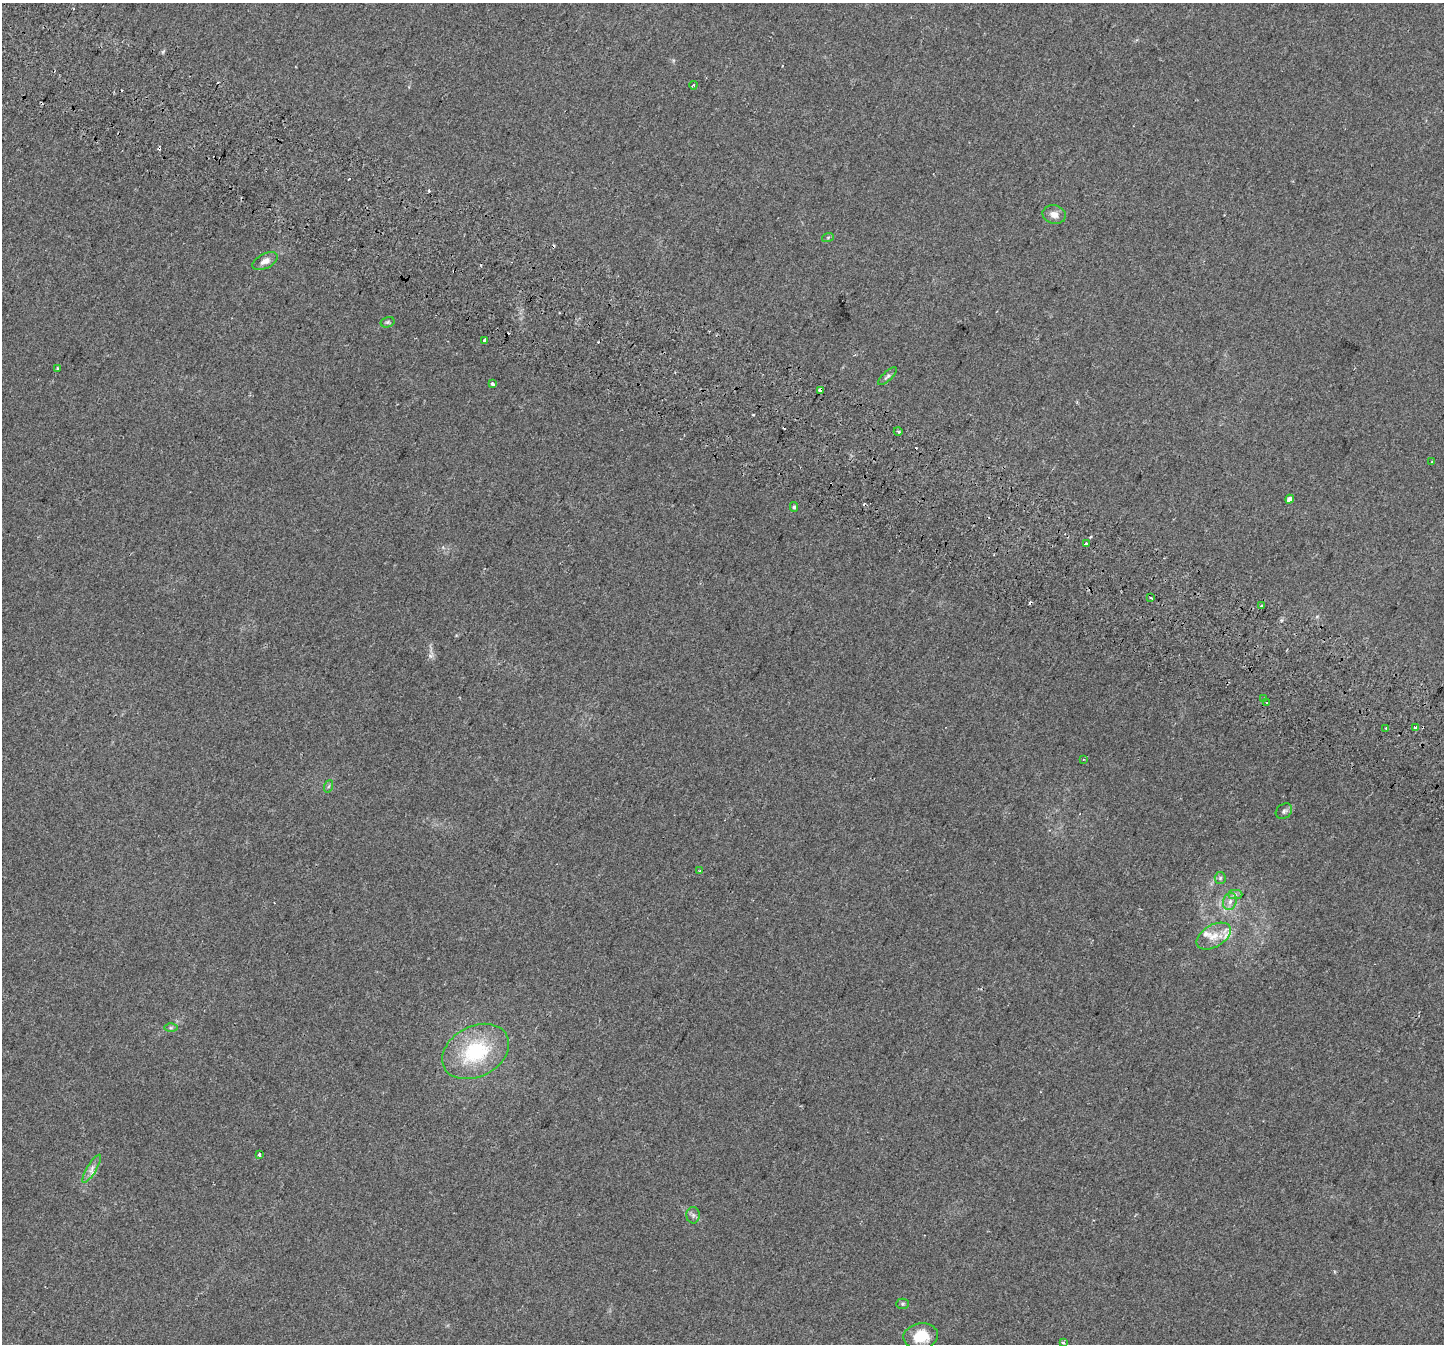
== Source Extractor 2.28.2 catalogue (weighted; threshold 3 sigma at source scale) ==
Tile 11 of 4 x 4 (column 3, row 3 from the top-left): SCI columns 2950-4391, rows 1684-3025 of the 5890 x 5987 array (HDU 1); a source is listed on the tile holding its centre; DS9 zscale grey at full resolution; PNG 1446 x 1346 px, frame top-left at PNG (2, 3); each listed source drawn as its Kron ellipse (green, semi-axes under 4 px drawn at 4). Shown black and unused: <1% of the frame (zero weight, under 2 of 3 exposures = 4% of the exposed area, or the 3 px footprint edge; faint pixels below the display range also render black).
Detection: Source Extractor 2.28.2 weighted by HDU 2 'WHT'; one run over the whole footprint, this tile lists its part. Background 0.0629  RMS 0.0063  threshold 0.0284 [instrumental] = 3 sigma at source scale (4.5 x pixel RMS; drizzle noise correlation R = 1.50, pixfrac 1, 0.0396/0.0396 arcsec/px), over >= 5 px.
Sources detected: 52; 13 cosmic-ray / hot-pixel residue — neither listed nor drawn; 2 inside a brighter listed object's ellipse — not listed separately; the other 37 listed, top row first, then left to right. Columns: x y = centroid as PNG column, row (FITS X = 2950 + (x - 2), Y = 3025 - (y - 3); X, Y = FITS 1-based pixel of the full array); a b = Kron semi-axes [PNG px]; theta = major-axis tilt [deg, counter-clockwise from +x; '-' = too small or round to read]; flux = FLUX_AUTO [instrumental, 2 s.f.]
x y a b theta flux
693 85 4 3 - 0.9
1054 214 12 9 -14 4.1
828 237 6 4 20 0.69
265 261 14 7 27 3.6
388 322 7 5 15 1.1
484 340 3 3 - 1.2
57 368 3 3 - 1.2
887 376 12 4 43 1.4
492 384 3 3 - 4.2
820 390 3 3 - 13
898 431 4 3 - 0.65
1431 462 3 2 - 0.51
1290 499 4 4 - 4
794 507 5 4 - 0.84
1087 544 3 3 - 4.7
1151 598 3 2 - 1
1262 606 3 3 - 1.8
1264 699 4 3 - 1.1
1266 702 3 2 - 0.87
1386 728 3 3 - 0.86
1415 728 3 3 - 3.3
1083 760 4 2 - 0.5
329 786 6 4 70 0.85
1284 811 9 7 39 1.7
700 871 3 3 - 0.87
1220 878 6 5 - 1.1
1235 894 7 4 0 1.4
1230 901 9 6 73 3
1214 936 19 11 30 8.3
171 1028 7 4 1 0.97
476 1051 35 25 28 43
259 1155 3 3 - 1.4
92 1169 16 5 59 3.4
693 1215 8 6 -88 1.7
903 1304 6 5 - 0.96
921 1336 17 13 9 16
1063 1342 3 3 - 1.6
Overlapping masked pixels (flux is a lower limit): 1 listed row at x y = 820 390